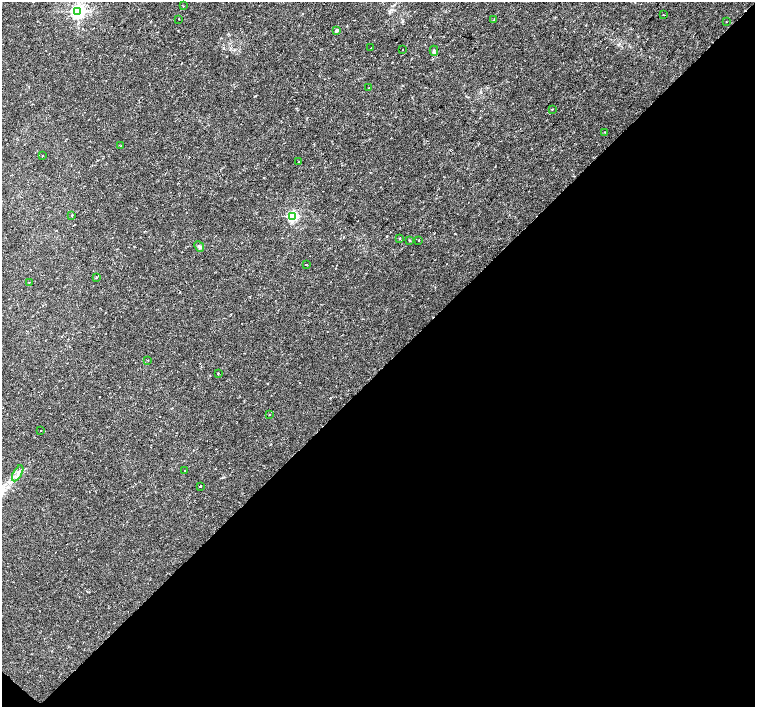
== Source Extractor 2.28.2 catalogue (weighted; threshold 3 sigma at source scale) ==
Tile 15 of 4 x 4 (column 3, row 4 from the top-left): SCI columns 3018-4522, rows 230-1638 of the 6027 x 6027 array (HDU 1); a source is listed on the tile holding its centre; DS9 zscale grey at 2 x 2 block average (1 PNG px = mean of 2 x 2 image px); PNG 757 x 709 px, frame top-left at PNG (2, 2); each listed source drawn as its Kron ellipse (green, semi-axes under 4 px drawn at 4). Shown black and unused: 48% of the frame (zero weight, under 2 of 3 exposures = <1% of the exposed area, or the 3 px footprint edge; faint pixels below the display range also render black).
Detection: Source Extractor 2.28.2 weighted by HDU 2 'WHT'; one run over the whole footprint, this tile lists its part. Background 0.0228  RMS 0.0028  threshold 0.0126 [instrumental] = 3 sigma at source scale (4.5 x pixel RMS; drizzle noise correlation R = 1.50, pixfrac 1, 0.0396/0.0396 arcsec/px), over >= 5 px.
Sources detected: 33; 1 cosmic-ray / hot-pixel residue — neither listed nor drawn; the other 32 listed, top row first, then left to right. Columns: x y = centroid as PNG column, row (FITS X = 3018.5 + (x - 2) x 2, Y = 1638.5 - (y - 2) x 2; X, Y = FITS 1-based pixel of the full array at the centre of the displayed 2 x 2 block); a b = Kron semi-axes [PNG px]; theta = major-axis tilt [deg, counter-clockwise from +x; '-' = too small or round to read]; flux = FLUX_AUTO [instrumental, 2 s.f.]
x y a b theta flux
183 6 2 2 - 0.27
78 11 4 4 - 200
663 15 2 2 - 0.31
179 19 2 2 - 1
494 19 2 2 - 0.25
726 22 2 2 - 0.46
336 30 2 2 - 2.9
371 48 2 2 - 0.26
403 50 2 2 - 0.24
434 51 5 3 - 0.92
368 88 2 2 - 0.28
552 109 2 2 - 0.4
605 132 2 2 - 0.3
121 145 2 2 - 0.67
42 156 2 2 - 0.48
299 162 2 2 - 1.5
72 215 3 2 - 0.38
293 216 3 3 - 90
400 238 2 2 - 0.41
409 240 3 2 - 0.44
419 240 2 2 - 0.77
199 247 6 4 -49 1.1
306 264 2 2 - 1.2
96 277 2 2 - 1.5
29 282 2 2 - 0.27
148 360 2 2 - 1.2
218 373 2 2 - 1.5
270 414 2 2 - 0.56
41 430 2 2 - 0.28
185 471 2 2 - 0.51
18 473 9 3 61 2.2
200 486 2 2 - 1.6
Diffuse or blended objects may show on this block-average render without a row.